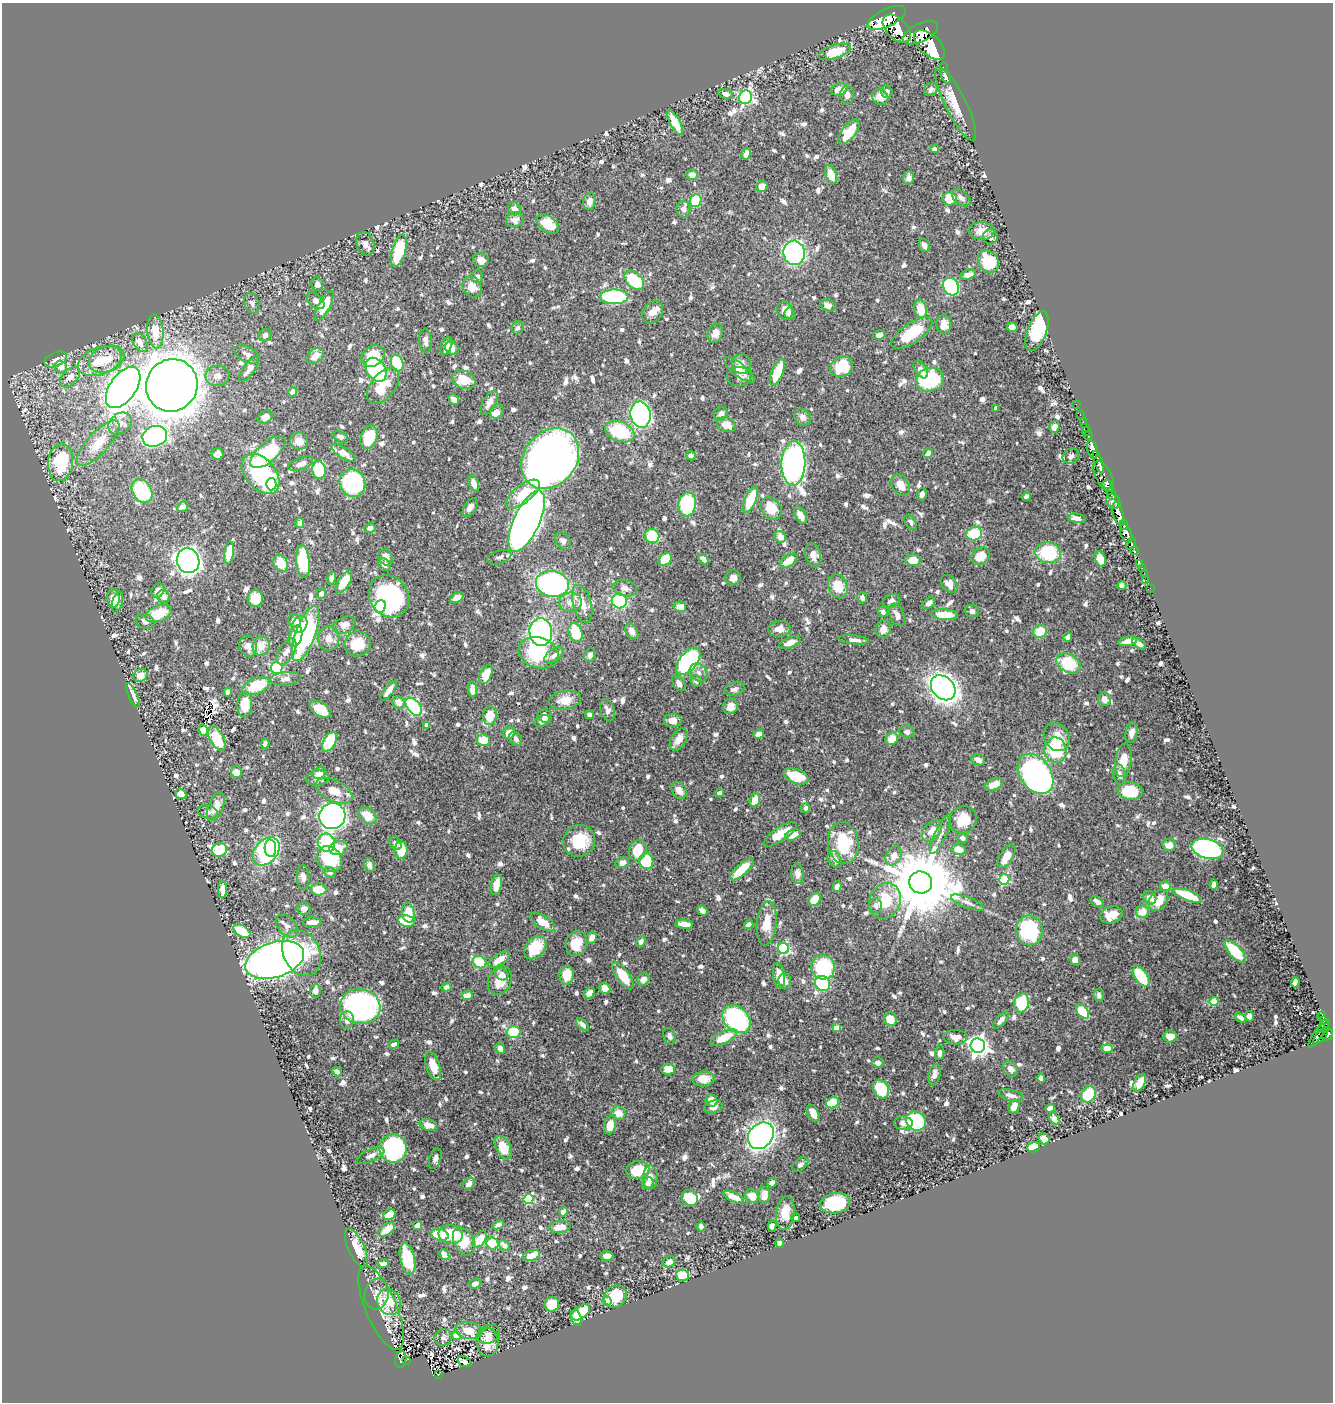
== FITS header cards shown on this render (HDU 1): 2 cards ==
NAXIS1  =                 1331
NAXIS2  =                 1400

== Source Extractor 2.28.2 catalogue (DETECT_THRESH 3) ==
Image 1331 x 1400 px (HDU 1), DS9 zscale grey, 1 PNG px = 1 image px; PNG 1335 x 1404 px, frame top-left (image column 1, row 1400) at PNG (2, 3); each listed source drawn as its Kron ellipse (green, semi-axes under 4 px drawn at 4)
Background 0.518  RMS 0.0083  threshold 0.0248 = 3 sigma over >= 5 px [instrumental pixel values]
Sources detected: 988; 2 with non-positive FLUX_AUTO (blend fragments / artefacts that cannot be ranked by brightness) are neither listed nor drawn; of the other 986, the 500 brightest by FLUX_AUTO listed and drawn (486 fainter detections omitted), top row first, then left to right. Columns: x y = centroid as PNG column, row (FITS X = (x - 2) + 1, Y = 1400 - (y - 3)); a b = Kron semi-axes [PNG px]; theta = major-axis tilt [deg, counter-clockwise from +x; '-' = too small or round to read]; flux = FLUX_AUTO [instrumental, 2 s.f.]
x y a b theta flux
887 18 21 9 26 4400
897 29 17 10 -45 4100
920 33 19 9 25 5400
930 45 19 10 -42 4900
835 52 17 6 18 18
943 67 2 2 - 8.5
946 76 7 3 -63 2.3
839 89 8 6 15 5.9
931 89 7 6 - 2.5
887 92 6 5 - 2.3
726 94 7 5 -18 2.3
847 95 9 7 -87 3.6
746 97 7 6 - 110
880 97 8 7 - 5.8
956 104 41 10 -64 13
675 123 13 5 -62 10
849 132 14 7 53 18
935 149 4 4 - 3
746 154 6 4 63 4.2
692 175 5 5 - 5.9
831 175 10 5 -69 11
909 178 7 5 71 2.3
762 186 6 5 - 5.8
961 198 11 6 -38 2.4
950 199 7 6 - 17
589 201 9 6 81 4.7
696 201 6 5 - 22
514 209 7 6 - 4.6
683 209 8 7 - 2.6
515 220 9 7 17 3.7
548 224 13 7 -35 11
982 231 13 9 -1 6.3
990 237 7 7 - 2.8
365 244 12 8 -71 3.1
924 245 7 5 -68 2.8
399 251 17 7 75 32
794 253 12 10 -79 200
481 260 8 7 - 4
988 261 12 10 -55 17
968 275 8 5 18 3.6
477 277 6 6 - 2.3
634 280 12 7 -42 33
317 284 7 6 - 2.9
472 287 11 9 -61 6.9
951 287 9 7 -57 65
614 297 14 7 0 71
316 301 10 6 -42 3
252 303 10 7 -70 2.3
828 305 8 5 -20 3.2
324 306 16 6 63 15
921 309 9 6 -82 12
785 311 9 8 - 6.3
652 312 12 9 53 4.3
790 314 6 5 - 2
944 324 9 7 -87 5.9
1012 327 5 4 - 3.8
518 328 6 5 - 2.2
155 331 17 8 -85 11
1037 331 21 9 69 58
715 333 10 7 68 4.2
912 333 24 10 35 26
265 335 6 6 - 2.4
879 335 6 4 10 3
426 341 12 6 -83 3
140 342 10 6 -61 4.3
446 346 9 5 67 2.5
452 348 7 6 - 4.6
247 354 14 7 -27 2.8
315 356 9 6 37 4.8
373 356 12 10 35 21
56 359 12 7 22 6.6
106 359 18 12 21 12
100 361 23 13 20 15
397 363 8 6 -67 31
742 364 10 9 - 4.3
61 367 6 6 - 5.2
842 367 12 9 32 25
249 369 15 5 54 4.1
376 370 13 9 -55 50
740 370 19 6 -38 4
921 370 10 6 -56 4.5
777 372 14 5 68 19
217 376 12 10 1 3.8
70 377 12 7 46 4.6
739 377 12 9 1 2.4
464 380 12 9 -23 13
930 380 14 12 18 46
172 385 27 25 56 1300
383 386 21 12 51 15
123 387 23 13 55 540
293 392 5 4 - 4
454 400 5 4 - 2.8
489 403 13 6 61 4.8
1076 404 2 2 - 9.3
996 408 4 3 - 2.5
497 411 7 6 - 2.9
721 414 7 6 - 2.4
640 415 13 10 -80 200
1080 415 2 2 - 5.6
265 417 8 6 32 3.8
803 417 9 7 -46 3.3
1083 421 2 2 - 11
120 424 13 10 38 4.7
726 425 9 7 -24 7.2
1054 427 6 5 - 3.4
1085 427 2 2 - 15
1086 431 4 3 - 34
620 432 15 9 -22 37
155 436 12 10 19 120
1088 436 3 3 - 19
341 437 8 5 -25 2.7
369 437 12 8 72 18
299 441 9 8 - 5.9
98 443 29 10 47 14
1093 450 9 5 -75 1600
268 452 21 9 41 38
343 453 14 5 -33 5.4
928 453 5 4 - 2.1
218 454 6 6 - 3.3
691 456 5 4 - 2.5
1071 456 8 7 - 2.2
550 459 33 26 52 470
60 462 19 12 83 30
1098 462 12 4 -70 1200
793 463 22 12 88 190
301 464 13 6 21 3.8
319 470 9 7 -84 30
261 474 23 15 -50 67
1104 476 17 8 -63 450
352 483 14 12 -66 72
474 483 8 5 -70 4.5
271 484 6 5 - 86
1107 484 5 4 - 620
900 485 12 8 -58 7.1
142 491 13 9 -59 37
523 494 20 9 39 16
922 494 6 4 75 2.5
1111 494 6 3 -76 370
1026 497 5 4 - 2.1
751 500 14 5 68 19
1113 501 8 6 -54 700
687 504 12 8 84 34
183 506 5 5 - 2.9
470 507 10 6 56 3.7
771 508 12 9 -56 11
1118 514 12 5 -75 2400
800 515 9 5 -61 3.3
1077 518 9 4 -10 3.1
527 521 33 13 65 720
911 522 8 5 -55 2.1
300 523 5 4 - 3.5
1124 525 5 3 - 320
370 528 6 5 - 2.4
1126 533 9 5 -70 1600
974 534 8 6 16 23
652 536 7 7 - 23
780 537 6 5 - 4.2
563 541 10 6 -55 2.4
1131 544 6 4 62 260
1134 551 4 3 - 96
229 553 11 5 81 19
1048 553 13 10 -7 34
813 555 12 7 -76 4.6
980 556 10 8 42 10
386 557 8 6 -66 4.5
499 557 12 6 17 2.4
665 559 7 5 41 17
703 559 6 4 -47 2.7
1100 559 8 5 -69 8.9
913 560 8 5 -1 8.7
188 561 12 11 - 430
303 561 16 7 -84 33
788 561 10 5 35 10
281 563 9 7 -60 10
1140 563 3 2 - 15
384 565 7 5 -47 2.4
1142 568 3 2 - 10
1144 573 2 2 - 4.2
332 578 6 4 76 2.2
733 578 7 7 - 3.6
1146 580 3 2 - 6.3
344 582 13 6 58 13
552 584 16 12 -12 110
949 584 10 7 -48 4.6
1122 585 4 4 - 4.2
838 586 12 9 -67 12
625 588 12 8 -13 3.5
1150 588 2 2 - 5.6
158 590 7 6 - 4
321 594 5 4 - 2.2
163 596 6 6 - 4.4
389 596 22 19 -53 87
113 598 9 6 -87 7.7
255 598 8 7 - 12
457 598 7 4 30 5.5
862 598 5 4 - 2.4
619 601 7 7 - 50
891 601 9 6 17 2.6
117 602 11 5 75 2.7
570 602 11 9 6 5.7
929 603 7 5 39 2.6
582 604 19 9 -74 7.7
380 607 6 5 - 76
680 607 6 5 - 7.1
972 611 6 6 - 2.8
883 612 5 4 - 2.4
159 613 13 8 21 17
897 615 12 7 -66 3.1
945 615 13 5 -2 13
145 621 10 7 -21 2.5
294 621 7 6 - 5.4
300 624 9 7 63 4.4
344 625 12 8 24 5.7
779 629 11 8 7 5.5
883 629 9 7 73 4
632 631 8 6 -60 4.8
541 632 14 11 -86 100
576 632 10 6 -70 22
1040 632 7 6 - 13
306 633 29 10 70 84
296 636 11 6 74 17
1068 637 5 4 - 2.4
329 638 12 11 - 5
854 640 15 4 -6 3
1128 641 9 4 11 5.3
790 643 11 5 22 4.8
357 644 13 12 - 15
1139 644 8 4 -33 2.6
248 646 10 8 -73 4.8
261 646 9 8 - 8.3
287 651 14 7 60 4.2
538 653 20 15 -18 38
554 655 11 6 36 2.9
590 655 7 5 68 2.5
688 661 16 8 51 110
1068 663 13 9 -31 23
277 668 6 5 - 76
698 673 10 7 -48 2.6
486 674 10 6 66 12
140 675 7 6 - 4.9
286 679 15 6 5 3
696 681 6 5 - 2.1
679 683 8 5 -55 2.7
256 686 14 8 21 21
943 688 14 11 -47 450
472 689 8 4 -83 4.9
735 689 10 6 17 2.4
389 691 12 4 53 4.5
228 692 4 4 - 2.4
133 695 13 4 -66 4.6
1104 699 7 6 - 3.9
565 700 16 9 9 8.9
398 702 6 5 - 4.9
245 704 13 7 85 13
730 706 8 7 - 5.3
414 707 10 6 -50 90
320 709 12 6 -32 13
607 710 11 7 -71 3.2
589 715 4 4 - 2.1
490 716 9 7 85 9.3
545 716 7 6 - 4
673 720 8 6 -1 5.1
542 721 8 5 24 3.4
427 725 4 4 - 4.4
203 730 6 4 -80 5.9
907 732 7 6 - 2.2
509 733 6 5 - 6.1
1131 733 11 5 76 3
759 734 5 4 - 4.4
1057 737 15 12 -59 8.6
217 738 13 7 -60 18
516 739 7 6 - 2.3
679 739 12 7 59 5.5
892 739 7 6 - 6.8
483 740 7 5 -11 9.3
329 742 11 6 59 24
265 743 5 4 - 2.1
1055 750 13 11 -78 29
978 760 7 5 -27 2.7
1123 760 17 8 82 8.7
236 772 6 5 - 6.1
319 773 7 5 26 5.8
1036 774 22 15 -55 170
1120 775 10 6 -77 2.3
796 776 13 7 -21 19
317 778 12 7 7 3.1
994 784 9 5 24 6.6
679 790 9 7 -55 4.8
334 791 20 10 -26 7.7
1130 791 13 9 -8 18
720 793 4 4 - 2.4
181 794 5 5 - 7.8
755 800 7 5 69 8.2
216 807 15 7 68 7.9
806 808 4 4 - 2.3
208 812 10 6 -12 2.1
332 816 13 13 - 460
367 816 10 7 -43 10
963 820 14 13 - 16
932 831 12 8 53 6.5
780 834 19 6 34 13
940 834 22 5 65 3.6
793 835 8 5 24 7.7
962 838 5 5 - 2.2
579 841 16 15 - 23
327 843 9 8 - 42
395 843 7 5 -52 2.1
843 843 21 15 -83 31
1169 845 7 6 - 5.9
270 848 9 5 -86 41
339 848 9 7 10 8.6
959 849 7 5 -12 7.4
1207 849 16 9 -15 150
219 850 8 6 19 21
401 850 9 6 -88 12
638 850 10 8 65 16
266 851 16 11 49 110
894 856 10 7 60 5.2
1006 856 13 6 59 9.1
329 859 14 12 -50 33
835 859 9 6 -58 3.5
646 861 8 7 - 22
622 863 7 5 15 3.9
369 865 7 5 -70 2.6
742 869 15 5 42 17
330 872 6 5 - 2.1
797 874 10 6 -87 3.3
303 877 12 6 -87 3.2
1004 879 5 5 - 47
921 882 11 11 - 6600
1214 884 5 4 - 2.6
496 885 10 5 78 9.9
1165 886 5 5 - 6.9
837 887 5 4 - 3.5
222 889 8 4 89 5.5
318 890 8 6 -2 11
1187 895 15 5 -22 21
1150 898 7 6 - 4.8
815 900 7 5 56 14
885 901 18 15 62 22
1158 901 12 8 53 11
968 902 17 5 -20 3.1
1097 902 7 4 -34 3.1
876 906 7 6 - 2.5
304 909 7 6 - 2.9
702 911 6 4 -38 2.4
1142 912 6 6 - 8.3
408 913 10 6 -78 13
1111 915 11 8 17 11
407 921 8 6 -9 13
312 922 9 5 2 4.9
543 922 14 6 -33 11
767 923 22 9 84 12
684 924 9 4 -6 5.8
749 924 5 4 - 3.2
287 926 13 9 -46 3.7
1029 930 15 13 -80 49
242 931 9 5 -31 19
591 938 6 5 - 4.3
641 942 6 4 63 2.3
576 944 12 10 68 10
535 948 13 9 50 16
784 948 5 5 - 74
1235 951 14 6 -47 31
301 953 24 18 -63 29
275 960 30 17 18 450
499 960 12 5 34 7.4
1075 960 5 4 - 8.4
480 962 7 6 - 30
823 967 12 11 - 37
502 974 7 5 -30 3.6
567 975 9 7 85 11
623 976 16 6 -54 14
779 976 13 6 -81 7.9
1141 976 11 6 -55 22
644 979 6 6 - 3.7
500 980 15 11 67 10
785 981 7 6 - 3.2
1295 982 5 4 - 3.5
823 983 8 7 - 42
446 987 5 4 - 2.2
605 988 6 5 - 5.4
315 991 7 5 83 4.1
590 993 6 5 - 6
1099 995 6 5 - 2.2
467 996 5 4 - 5
1214 1002 4 4 - 18
1022 1003 9 7 77 32
360 1006 20 17 -9 160
1082 1011 8 5 -52 17
1249 1016 5 4 - 3.6
1322 1016 4 3 - 51
1240 1018 6 4 -32 2.1
736 1019 16 12 -44 78
890 1019 7 6 - 9
347 1020 8 7 - 3.3
1001 1020 10 4 49 2.7
1323 1020 3 3 - 30
582 1025 8 4 -45 2.4
1324 1026 7 3 49 180
836 1028 4 4 - 7.7
514 1032 7 6 - 24
1321 1035 10 4 49 260
1328 1035 7 4 53 350
669 1036 8 6 -70 2.2
1170 1036 6 6 - 7.7
1317 1036 14 3 57 180
955 1037 12 7 -3 4.6
724 1038 14 6 25 13
394 1044 5 4 - 2.1
978 1046 7 7 - 340
500 1048 5 4 - 4.3
1107 1048 5 4 - 11
940 1053 7 4 85 2.3
878 1063 5 5 - 2.5
433 1066 14 6 -71 10
668 1069 7 5 2 8.7
1010 1069 8 6 -47 3.6
337 1072 5 4 - 2.1
934 1075 11 6 76 4.1
1041 1078 4 4 - 3.6
704 1079 11 7 6 9.1
1140 1083 9 5 63 7.6
881 1089 10 7 -60 28
1089 1094 8 7 - 23
1011 1095 13 5 -14 3.1
711 1100 6 5 - 5.8
833 1103 7 5 28 22
713 1107 9 6 16 3.8
1014 1107 7 5 66 4.7
1050 1108 5 4 - 2.5
618 1113 7 6 - 6
813 1113 9 5 -64 5.4
1054 1119 6 4 -58 4.8
916 1121 10 9 - 57
903 1123 9 7 -3 3.4
428 1125 9 5 -16 6
610 1125 9 6 79 8
761 1136 14 11 49 310
1044 1139 6 5 - 5.4
1034 1147 6 5 - 14
393 1148 14 13 - 110
503 1148 12 7 -64 15
370 1156 15 6 24 3.2
435 1159 10 6 71 2.2
800 1164 9 6 39 2.3
638 1170 11 9 11 17
650 1178 12 7 88 3.9
648 1183 6 5 - 2.9
772 1183 5 4 - 2.8
469 1184 7 5 48 2.9
764 1195 8 6 89 8.3
752 1196 7 6 - 7.1
734 1197 11 5 -24 5.8
690 1198 9 7 -42 19
529 1199 5 5 - 37
835 1203 15 10 9 47
563 1212 5 4 - 4.4
785 1213 17 9 84 11
389 1215 6 5 - 11
796 1218 4 3 - 2.3
418 1225 5 4 - 4.6
498 1225 6 4 24 2.1
772 1226 5 4 - 2.6
560 1227 11 6 7 6.7
701 1227 5 4 - 2.2
387 1230 9 5 36 8.5
440 1235 9 5 -12 24
451 1235 12 9 -12 18
479 1240 9 5 56 11
464 1242 15 10 -64 14
492 1243 6 5 - 24
780 1243 4 4 - 2.1
504 1245 6 5 - 3.2
356 1248 20 8 -65 12
444 1255 6 4 -48 6.2
531 1256 9 5 17 7.1
607 1256 6 5 - 2.8
407 1259 16 7 -78 24
669 1262 6 5 - 4.4
383 1264 5 4 - 2.6
682 1275 6 5 - 11
475 1284 6 5 - 3.1
377 1294 15 12 80 4.3
615 1296 12 10 45 16
607 1301 4 4 - 14
389 1302 13 11 -58 11
552 1304 7 7 - 15
381 1308 45 15 -67 11
581 1312 11 6 38 11
576 1318 8 5 -72 11
469 1330 13 8 -10 9.1
488 1334 12 9 24 3.3
456 1336 4 4 - 12
443 1337 9 8 - 2
488 1342 14 10 85 10
401 1359 8 5 82 150
406 1360 2 2 - 7.1
465 1362 7 5 -23 2.6
439 1374 4 2 - 5.9
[486 fainter detections neither listed nor drawn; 2 non-positive-flux detections neither listed nor drawn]